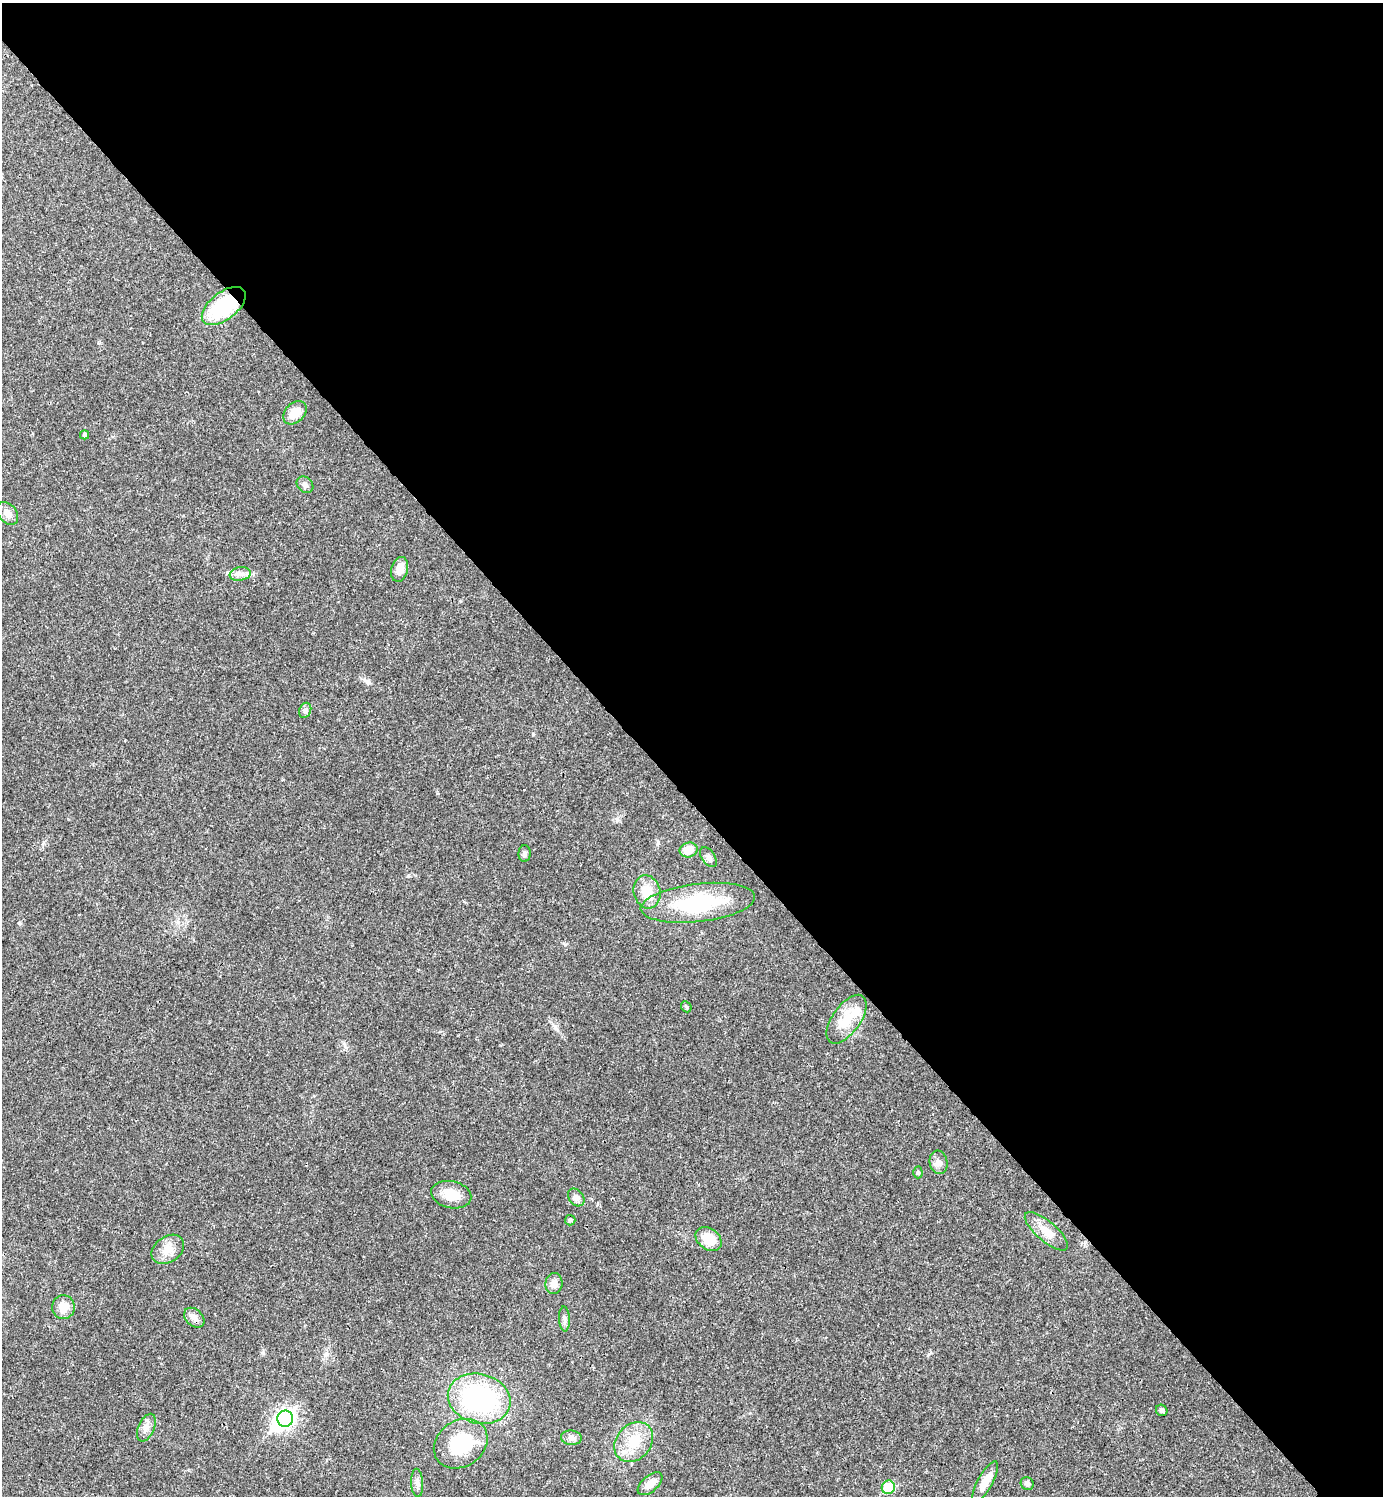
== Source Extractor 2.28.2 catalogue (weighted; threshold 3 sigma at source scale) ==
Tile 3 of 4 x 4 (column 3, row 1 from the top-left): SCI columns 3062-4442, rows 4483-5976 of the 5981 x 5981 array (HDU 1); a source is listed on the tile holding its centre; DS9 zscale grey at full resolution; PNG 1385 x 1498 px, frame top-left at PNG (2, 3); each listed source drawn as its Kron ellipse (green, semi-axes under 4 px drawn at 4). Shown black and unused: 53% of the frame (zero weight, under 3 of 4 exposures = <1% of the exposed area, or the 3 px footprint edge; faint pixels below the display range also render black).
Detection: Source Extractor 2.28.2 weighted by HDU 2 'WHT'; one run over the whole footprint, this tile lists its part. Background 0.0205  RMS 0.0022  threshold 0.0101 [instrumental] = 3 sigma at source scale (4.5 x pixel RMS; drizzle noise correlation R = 1.50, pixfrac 1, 0.05/0.05 arcsec/px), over >= 5 px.
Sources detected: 41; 2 inside a brighter object's white glare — neither listed nor drawn; the other 39 listed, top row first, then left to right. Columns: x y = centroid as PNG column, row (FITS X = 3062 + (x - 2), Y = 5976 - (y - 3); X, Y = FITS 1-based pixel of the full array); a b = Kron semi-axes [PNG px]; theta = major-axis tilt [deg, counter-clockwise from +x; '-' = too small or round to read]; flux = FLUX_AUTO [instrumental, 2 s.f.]
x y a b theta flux
224 306 26 13 38 16
295 413 13 9 46 3.5
85 435 4 4 - 0.45
305 485 9 7 -43 0.78
8 513 12 9 -51 1.4
400 569 13 8 75 2.3
240 574 10 6 9 1.1
305 710 8 6 69 0.57
688 850 9 7 13 3.2
524 854 8 6 88 0.65
708 857 11 6 -55 0.83
647 892 17 13 -76 4.4
698 903 57 19 7 20
686 1007 6 4 -47 0.32
846 1019 28 14 55 5.6
938 1162 12 9 -76 1.3
918 1172 6 4 -88 0.37
451 1195 20 13 -13 3.9
576 1197 9 7 -53 1.2
570 1220 5 5 - 0.37
1046 1231 27 10 -40 3.1
709 1239 14 10 -37 4.4
168 1249 18 13 35 2.8
554 1284 10 8 79 1.6
63 1307 12 11 - 2.7
194 1318 11 8 -43 1.3
564 1319 12 5 -87 0.75
479 1399 32 24 -15 33
1162 1410 6 5 - 0.45
285 1419 8 7 - 76
146 1428 14 8 66 1.4
571 1438 10 7 -6 0.95
634 1442 22 17 48 5.6
461 1444 28 23 34 12
985 1482 23 7 61 2.7
417 1483 14 6 -87 0.96
1027 1483 7 6 - 0.63
650 1484 15 8 40 1.8
888 1487 7 6 - 7.6
Overlapping masked pixels (flux is a lower limit): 1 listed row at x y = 224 306
Unlisted compact peaks at least as high as the median listed source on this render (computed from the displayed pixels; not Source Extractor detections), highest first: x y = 533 734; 19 923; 929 1354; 437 793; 367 682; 565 944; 408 876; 263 1353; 658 842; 617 819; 99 343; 345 1046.